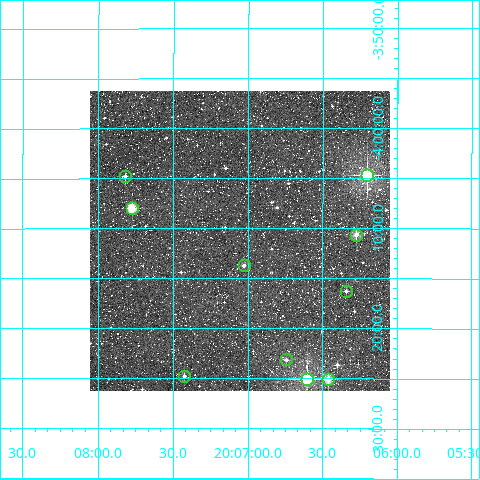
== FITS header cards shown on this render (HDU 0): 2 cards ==
NAXIS1  =                  300
NAXIS2  =                  300

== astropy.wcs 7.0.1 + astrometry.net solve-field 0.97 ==
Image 300 x 300 px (HDU 0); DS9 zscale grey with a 90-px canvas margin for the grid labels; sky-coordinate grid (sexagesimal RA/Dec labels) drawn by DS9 from the SOLVED WCS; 10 Tycho-2 reference stars matched to detected sources circled (green)
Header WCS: RA---TAN/DEC--TAN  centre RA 20:07:03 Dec -04:11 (301.76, -4.19 deg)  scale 6 arcsec/px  FOV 30.0' x 30.0'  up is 0 deg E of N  parity normal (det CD < 0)
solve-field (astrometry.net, Tycho-2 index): VERIFIED the header's WCS against the Tycho-2 star catalogue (verified at 2 index scales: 10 matches each, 0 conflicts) and refined it, rather than solving blind
Solved WCS: RA---TAN-SIP/DEC--TAN-SIP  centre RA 20:07:03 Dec -04:11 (301.76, -4.19 deg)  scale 6 arcsec/px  FOV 30.0' x 30.0'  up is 0 deg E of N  parity normal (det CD < 0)
The solver's refit moves the header's centre by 2.6 arcsec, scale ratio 0.9994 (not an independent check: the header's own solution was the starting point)
Tycho-2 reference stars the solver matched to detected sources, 10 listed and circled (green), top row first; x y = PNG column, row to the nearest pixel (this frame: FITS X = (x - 90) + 1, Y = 300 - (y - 91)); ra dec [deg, ICRS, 3 dp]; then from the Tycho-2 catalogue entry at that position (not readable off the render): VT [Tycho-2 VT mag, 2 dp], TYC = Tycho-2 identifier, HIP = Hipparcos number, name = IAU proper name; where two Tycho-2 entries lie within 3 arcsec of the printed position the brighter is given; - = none
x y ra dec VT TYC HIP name
367 175 301.551 -4.078 6.60 5168-1456-1 99024 -
125 176 301.955 -4.079 11.15 5169-1874-1 - -
132 208 301.944 -4.133 9.07 5169-1826-1 - -
356 235 301.569 -4.177 9.89 5168-1138-1 - -
244 265 301.756 -4.228 9.85 5168-1404-1 - -
346 291 301.585 -4.271 11.27 5168-428-1 - -
286 359 301.686 -4.385 11.00 5168-146-1 - -
184 376 301.856 -4.413 11.00 5168-1695-1 - -
307 379 301.651 -4.417 7.14 5168-2074-1 99050 -
328 379 301.615 -4.418 9.47 5168-2076-1 - -